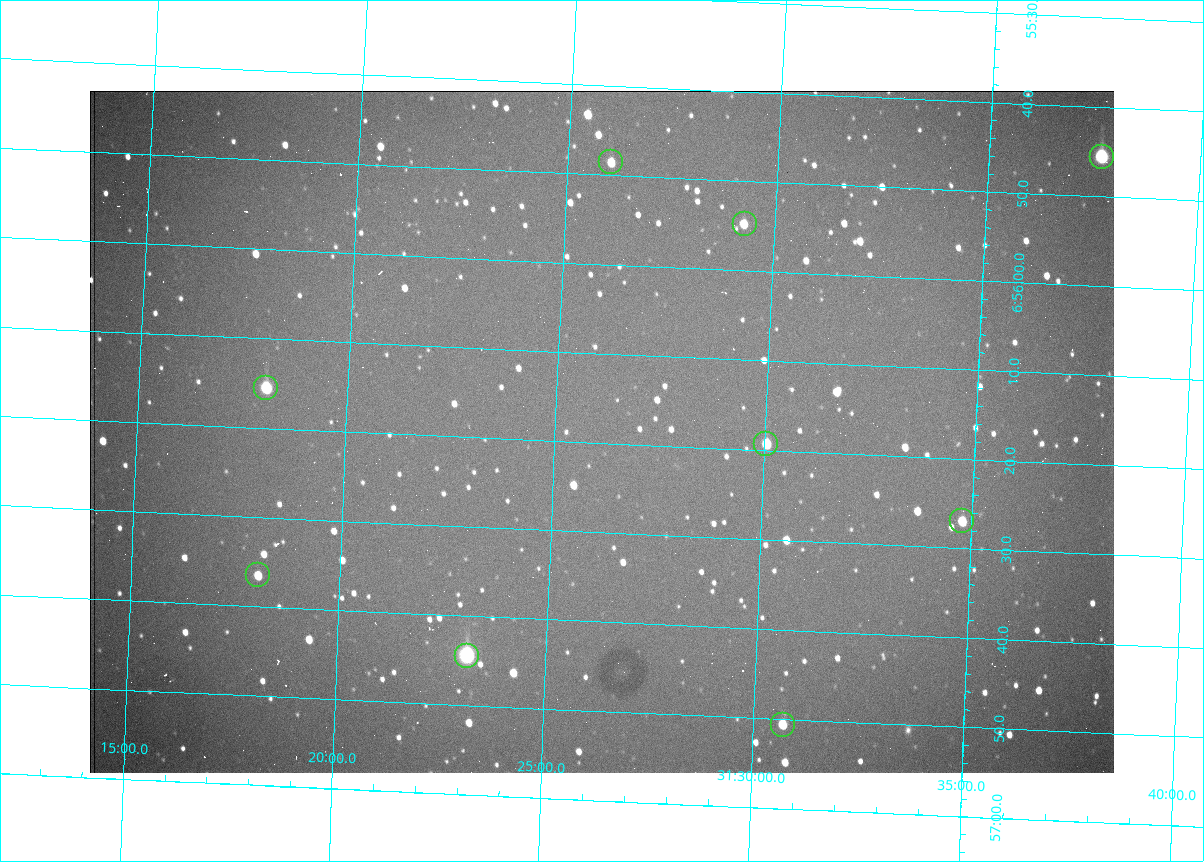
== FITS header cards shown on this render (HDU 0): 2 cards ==
NAXIS1  =                 1024 /fastest changing axis
NAXIS2  =                  682 /next to fastest changing axis

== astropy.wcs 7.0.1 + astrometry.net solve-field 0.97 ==
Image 1024 x 682 px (HDU 0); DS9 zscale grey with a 90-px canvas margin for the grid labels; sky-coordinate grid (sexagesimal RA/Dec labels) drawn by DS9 from the SOLVED WCS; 9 Tycho-2 reference stars matched to detected sources circled (green)
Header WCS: RA---TAN/DEC--TAN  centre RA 06:56:19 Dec +31:26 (104.08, +31.43 deg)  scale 1.44 arcsec/px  FOV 24.5' x 16.3'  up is -93 deg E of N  parity flipped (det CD > 0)
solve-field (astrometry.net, Tycho-2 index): VERIFIED the header's WCS against the Tycho-2 star catalogue (9 matches, 0 conflicts) and refined it, rather than solving blind
Solved WCS: RA---TAN-SIP/DEC--TAN-SIP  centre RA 06:56:19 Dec +31:26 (104.08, +31.44 deg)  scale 1.43 arcsec/px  FOV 24.4' x 16.3'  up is -93 deg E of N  parity flipped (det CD > 0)
The solver's refit moves the header's centre by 1.6 arcsec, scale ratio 0.9969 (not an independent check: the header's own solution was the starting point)
Tycho-2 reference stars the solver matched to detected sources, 9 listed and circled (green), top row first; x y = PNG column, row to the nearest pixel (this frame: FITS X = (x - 90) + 1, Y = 682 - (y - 91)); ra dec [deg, ICRS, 3 dp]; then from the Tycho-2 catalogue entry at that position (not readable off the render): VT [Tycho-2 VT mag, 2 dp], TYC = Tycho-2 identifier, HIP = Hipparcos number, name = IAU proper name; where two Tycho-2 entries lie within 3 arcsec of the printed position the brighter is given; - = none
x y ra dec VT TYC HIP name
1102 157 103.940 +31.628 9.24 2437-728-1 - -
611 162 103.952 +31.434 11.53 2437-424-1 - -
745 224 103.978 +31.488 11.51 2437-421-1 - -
266 388 104.065 +31.301 9.89 2437-425-1 - -
766 444 104.081 +31.501 10.83 2437-37-1 - -
962 521 104.112 +31.580 11.47 2437-71-1 - -
258 575 104.152 +31.301 11.67 2437-646-1 - -
467 656 104.185 +31.385 8.52 2437-370-1 33393 -
783 725 104.211 +31.512 11.03 2437-937-1 - -